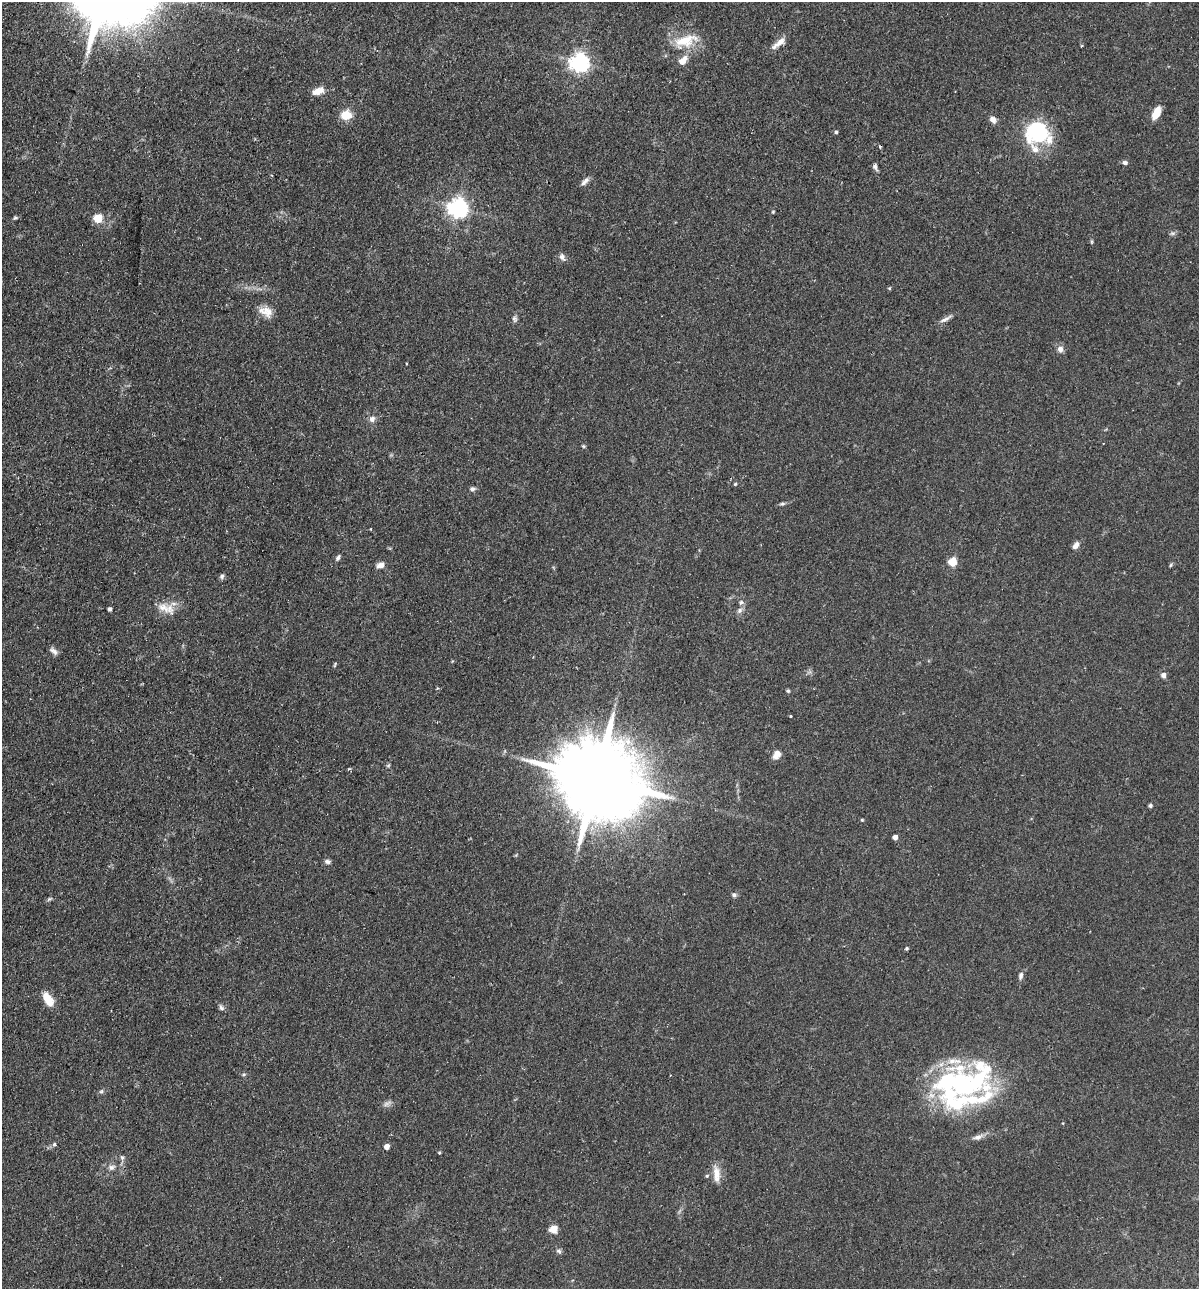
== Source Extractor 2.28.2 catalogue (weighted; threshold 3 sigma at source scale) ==
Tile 11 of 4 x 4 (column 3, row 3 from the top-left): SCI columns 2702-3898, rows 1306-2592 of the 5280 x 5184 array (HDU 1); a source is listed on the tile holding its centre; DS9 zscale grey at full resolution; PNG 1201 x 1291 px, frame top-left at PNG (2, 2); no overlay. Shown black and unused: <1% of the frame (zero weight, under 2 of 3 exposures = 3% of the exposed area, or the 3 px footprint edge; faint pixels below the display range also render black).
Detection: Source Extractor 2.28.2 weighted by HDU 2 'WHT'; one run over the whole footprint, this tile lists its part. Background 0.0824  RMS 0.0058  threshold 0.0261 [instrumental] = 3 sigma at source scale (4.5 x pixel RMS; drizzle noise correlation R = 1.50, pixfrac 1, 0.05/0.05 arcsec/px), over >= 5 px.
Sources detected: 78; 2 inside a brighter object's white glare — not listed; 6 inside a brighter listed object's ellipse — not listed separately; the other 70 listed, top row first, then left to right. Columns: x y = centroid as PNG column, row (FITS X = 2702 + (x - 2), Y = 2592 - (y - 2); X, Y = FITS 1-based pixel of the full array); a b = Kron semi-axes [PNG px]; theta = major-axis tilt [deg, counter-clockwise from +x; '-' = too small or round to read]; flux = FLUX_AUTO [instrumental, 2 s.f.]
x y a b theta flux
685 41 34 15 18 17
779 43 21 6 40 5.2
683 60 15 9 45 4.8
579 63 7 7 - 260
318 91 16 8 21 5.2
1156 113 14 7 62 8.7
346 115 11 10 - 9.7
993 120 8 6 -55 3.1
836 132 5 4 - 0.96
1037 133 21 20 - 50
1125 163 6 5 - 1.6
875 167 9 5 -59 1.6
585 181 13 6 47 2.4
458 208 7 7 - 290
773 212 4 4 - 0.55
15 218 5 5 - 0.79
98 218 5 5 - 23
1172 233 7 5 -10 1.2
1092 242 6 4 -90 0.66
562 257 10 7 -71 2.2
889 288 5 4 - 0.64
266 311 18 11 -25 6.3
515 319 8 6 -79 1.5
945 319 21 5 28 2.7
1060 349 8 7 - 2.8
372 419 8 7 - 2.4
583 446 5 4 - 0.68
735 484 5 4 - 0.59
473 489 8 6 13 1.5
782 504 7 4 6 1
1076 545 10 6 53 2.7
338 558 8 5 65 1.4
952 562 10 10 - 5.8
380 565 11 7 23 2.8
1171 565 6 4 86 0.68
222 576 7 6 - 1.3
164 608 28 11 -26 8.1
110 609 4 4 - 1.5
740 610 9 7 48 2
53 651 12 6 -41 2.3
1163 675 7 6 - 2.2
788 691 5 4 - 0.8
790 716 3 3 - 0.7
777 755 12 8 51 3.9
388 765 6 4 1 0.76
349 769 5 3 - 0.63
597 779 28 18 -19 11000
1150 805 5 4 - 0.94
862 820 4 4 - 0.61
895 837 4 4 - 3.9
327 861 8 6 -2 1.6
734 895 6 6 - 1.5
49 899 8 4 35 0.96
906 948 4 4 - 0.86
1021 976 10 6 79 1.9
48 999 18 9 -57 8
221 1007 9 6 -65 1.5
244 1074 5 3 - 0.7
962 1085 62 56 56 100
101 1091 6 5 - 1
386 1104 9 6 31 1.9
54 1144 3 3 - 2.6
387 1147 4 4 - 4.4
439 1153 4 3 - 0.63
122 1157 7 5 -75 1.3
112 1167 9 7 33 2.2
716 1174 22 9 -84 6.3
707 1176 5 4 - 0.81
553 1229 9 9 - 4.7
559 1251 8 5 -18 1.3